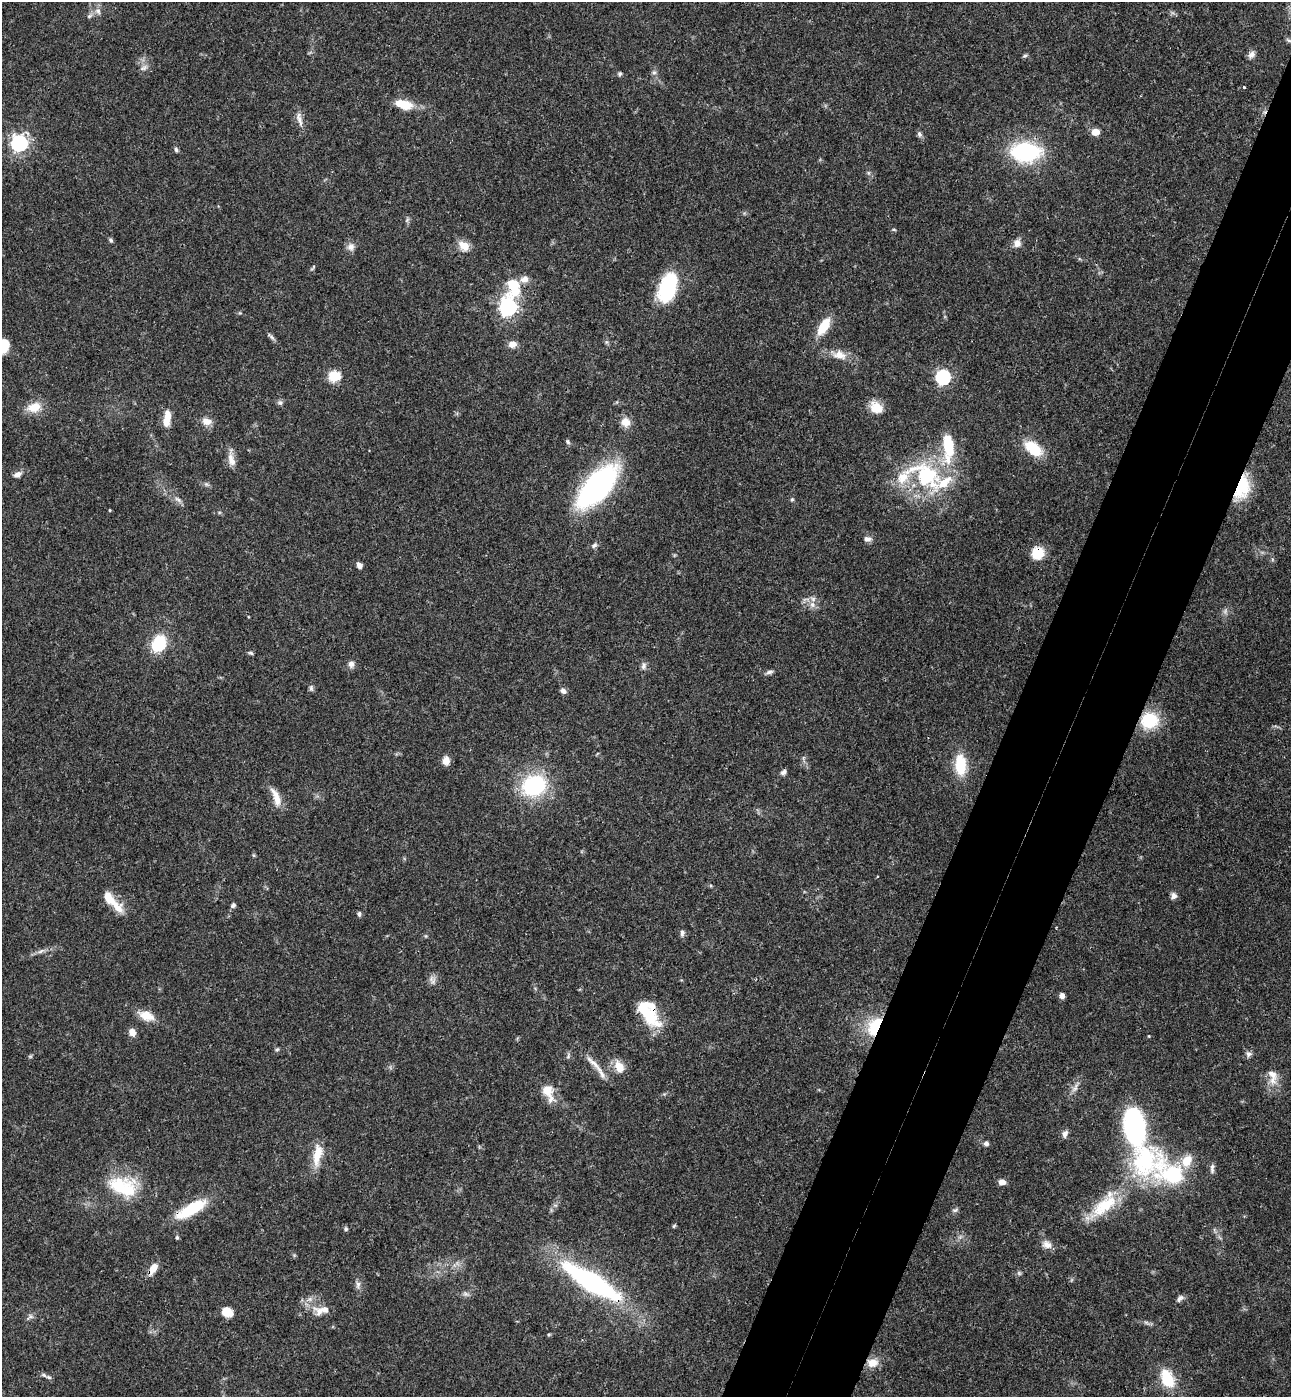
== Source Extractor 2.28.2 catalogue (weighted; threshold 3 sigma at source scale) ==
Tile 10 of 4 x 4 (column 2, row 3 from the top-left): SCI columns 1484-2772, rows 1427-2821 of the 5679 x 5641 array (HDU 1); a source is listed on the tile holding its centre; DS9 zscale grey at full resolution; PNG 1293 x 1399 px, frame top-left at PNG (2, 2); no overlay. Shown black and unused: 8% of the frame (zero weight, under 3 of 4 exposures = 6% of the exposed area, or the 3 px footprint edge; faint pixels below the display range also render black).
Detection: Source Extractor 2.28.2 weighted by HDU 2 'WHT'; one run over the whole footprint, this tile lists its part. Background 0.0613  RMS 0.003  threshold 0.0137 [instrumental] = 3 sigma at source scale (4.5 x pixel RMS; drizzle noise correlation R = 1.50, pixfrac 1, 0.05/0.05 arcsec/px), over >= 5 px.
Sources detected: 133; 1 too faint to see at this stretch — not listed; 9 inside a brighter listed object's ellipse — not listed separately; the other 123 listed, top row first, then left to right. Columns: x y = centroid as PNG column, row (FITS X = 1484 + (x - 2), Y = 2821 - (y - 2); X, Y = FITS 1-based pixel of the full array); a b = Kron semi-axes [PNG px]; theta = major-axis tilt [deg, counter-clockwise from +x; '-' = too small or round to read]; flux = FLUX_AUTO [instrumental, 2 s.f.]
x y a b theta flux
98 11 10 7 -46 1.4
89 16 8 5 36 0.78
1289 40 8 4 -26 0.5
1251 55 11 8 54 1.4
1025 56 7 5 20 0.51
144 68 11 6 28 1.2
654 72 7 5 -41 0.72
620 74 5 5 - 0.56
1244 87 3 3 - 0.88
404 104 16 8 -14 8.2
299 119 22 7 -76 2.1
1095 132 7 6 - 3.5
919 134 8 6 -65 0.79
19 143 7 7 - 110
176 150 7 5 -63 0.57
1026 152 24 15 -1 38
869 173 6 4 -71 0.52
407 220 7 4 57 0.55
894 230 6 3 -20 0.33
111 240 6 5 - 0.6
1017 243 9 9 - 2.1
464 246 14 10 -41 3.7
351 247 10 10 - 1.7
313 267 10 3 51 0.48
514 286 23 14 -85 10
668 287 32 17 70 22
508 307 7 7 - 120
824 326 19 9 58 7.8
271 337 13 4 -47 0.85
606 342 7 4 -89 0.53
512 344 9 7 4 2.3
3 346 14 10 72 7.4
839 355 18 11 -14 3.7
334 376 6 6 - 16
943 377 6 6 - 66
280 402 8 6 -74 0.76
34 407 18 12 14 4.9
876 407 15 12 -40 4.6
167 418 19 8 81 4.5
206 421 13 10 -12 2.3
626 422 12 12 - 3
568 442 7 5 -50 0.6
948 446 27 10 -88 15
1033 449 19 11 -38 11
231 460 19 8 -72 2.7
18 474 12 7 27 1.5
926 475 49 29 -38 31
206 484 6 5 - 0.6
597 486 37 17 48 80
1241 486 19 12 76 20
178 499 12 5 -32 1.1
792 499 5 4 - 0.46
110 510 3 3 - 0.25
868 539 9 7 -4 1.3
594 545 9 6 41 0.86
1037 553 10 9 - 11
359 565 7 6 - 1.2
812 605 8 7 - 1.5
159 643 12 9 60 18
251 653 7 4 -26 0.52
351 664 9 7 -87 1.4
643 666 10 7 -87 1.1
769 672 10 5 17 0.92
311 688 9 5 -81 0.68
563 691 7 6 - 1.2
1149 720 19 17 22 13
446 761 9 7 81 2.9
960 765 21 11 -87 11
783 772 7 5 46 1
534 786 26 20 23 27
276 797 29 9 -70 3.8
711 886 5 4 - 0.38
1174 896 7 7 - 1.3
233 905 6 5 - 0.86
117 907 20 12 -45 4.6
359 914 7 4 82 0.55
682 933 9 6 86 0.87
426 936 6 4 -71 0.34
41 951 10 5 27 1
431 979 10 9 - 1.4
1062 996 6 5 - 1.6
647 1011 29 18 -57 14
146 1016 19 10 -20 4.7
874 1026 26 16 63 12
132 1032 9 7 -61 2.2
1149 1036 4 3 - 0.25
277 1049 6 5 - 0.47
1249 1054 8 8 - 1
30 1056 6 4 -18 0.38
568 1056 8 4 72 0.6
595 1065 40 6 -46 3.8
619 1067 17 11 -68 3.7
1272 1074 20 11 -54 3.5
1075 1088 15 6 56 1.7
547 1090 17 15 -59 4.5
1134 1127 25 13 -81 78
1065 1134 9 7 64 1.4
986 1144 7 6 - 0.8
317 1155 31 11 80 5.8
1144 1161 52 39 63 38
1187 1161 15 11 58 5.2
1212 1168 14 5 88 1
1002 1182 7 5 -4 2.2
123 1186 40 24 -17 16
1104 1206 48 18 40 15
191 1209 39 12 30 13
955 1210 9 5 16 0.62
674 1226 5 4 - 0.4
346 1229 6 5 - 0.58
177 1237 4 4 - 0.41
1047 1245 14 10 -31 2.2
153 1268 14 7 58 3.4
1019 1273 6 4 -45 0.5
592 1282 51 13 -31 72
358 1285 12 6 86 1.2
465 1294 9 5 -19 0.84
1180 1298 11 6 41 1
320 1311 18 14 -27 4
227 1312 11 9 -20 4.1
31 1316 7 4 -45 0.69
872 1363 14 11 3 3.6
44 1375 9 5 -27 0.9
1167 1379 21 12 -66 10
Overlapping masked pixels (flux is a lower limit): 9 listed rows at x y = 1241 486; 1037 553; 1149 720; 647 1011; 874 1026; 191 1209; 153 1268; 592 1282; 872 1363
Isophote crosses this tile's border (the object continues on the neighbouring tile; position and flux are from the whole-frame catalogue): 1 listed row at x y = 3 346